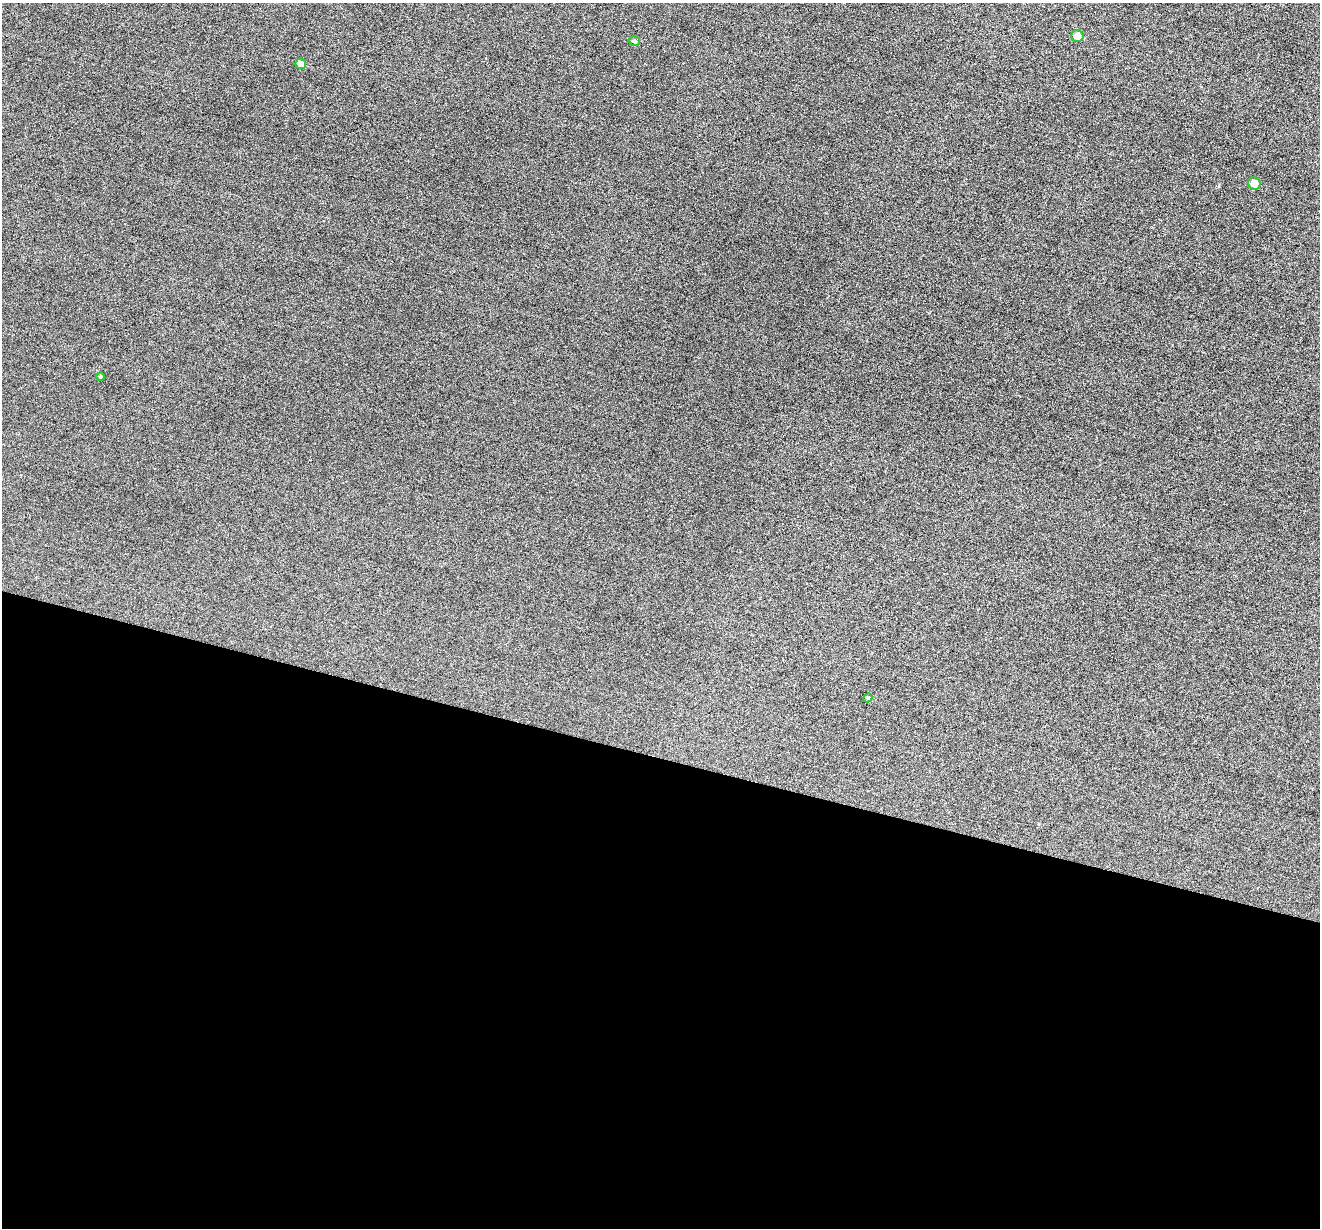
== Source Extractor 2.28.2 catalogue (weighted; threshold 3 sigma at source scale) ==
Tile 14 of 4 x 4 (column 2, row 4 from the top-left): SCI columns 1321-2638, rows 256-1481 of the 5274 x 5288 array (HDU 1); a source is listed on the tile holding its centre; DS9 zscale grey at full resolution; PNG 1322 x 1230 px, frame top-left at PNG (2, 3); each listed source drawn as its Kron ellipse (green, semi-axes under 4 px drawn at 4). Shown black and unused: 38% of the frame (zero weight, under 3 of 6 exposures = <1% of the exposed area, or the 3 px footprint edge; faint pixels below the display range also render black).
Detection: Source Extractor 2.28.2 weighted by HDU 2 'WHT'; one run over the whole footprint, this tile lists its part. Background 0.0501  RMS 0.0057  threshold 0.0234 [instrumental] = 3 sigma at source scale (4.09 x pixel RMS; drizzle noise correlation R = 1.36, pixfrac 0.8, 0.05/0.05 arcsec/px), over >= 5 px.
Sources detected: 6; all 6 listed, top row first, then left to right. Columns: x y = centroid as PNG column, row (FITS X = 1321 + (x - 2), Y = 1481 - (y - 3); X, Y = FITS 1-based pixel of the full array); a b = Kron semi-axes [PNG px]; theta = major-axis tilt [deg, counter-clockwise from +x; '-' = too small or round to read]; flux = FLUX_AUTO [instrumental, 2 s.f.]
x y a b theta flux
1077 36 6 6 - 5.4
634 41 6 4 -15 0.88
301 64 5 5 - 3.8
1254 184 6 6 - 4.3
101 377 4 4 - 0.64
868 698 5 4 - 0.63